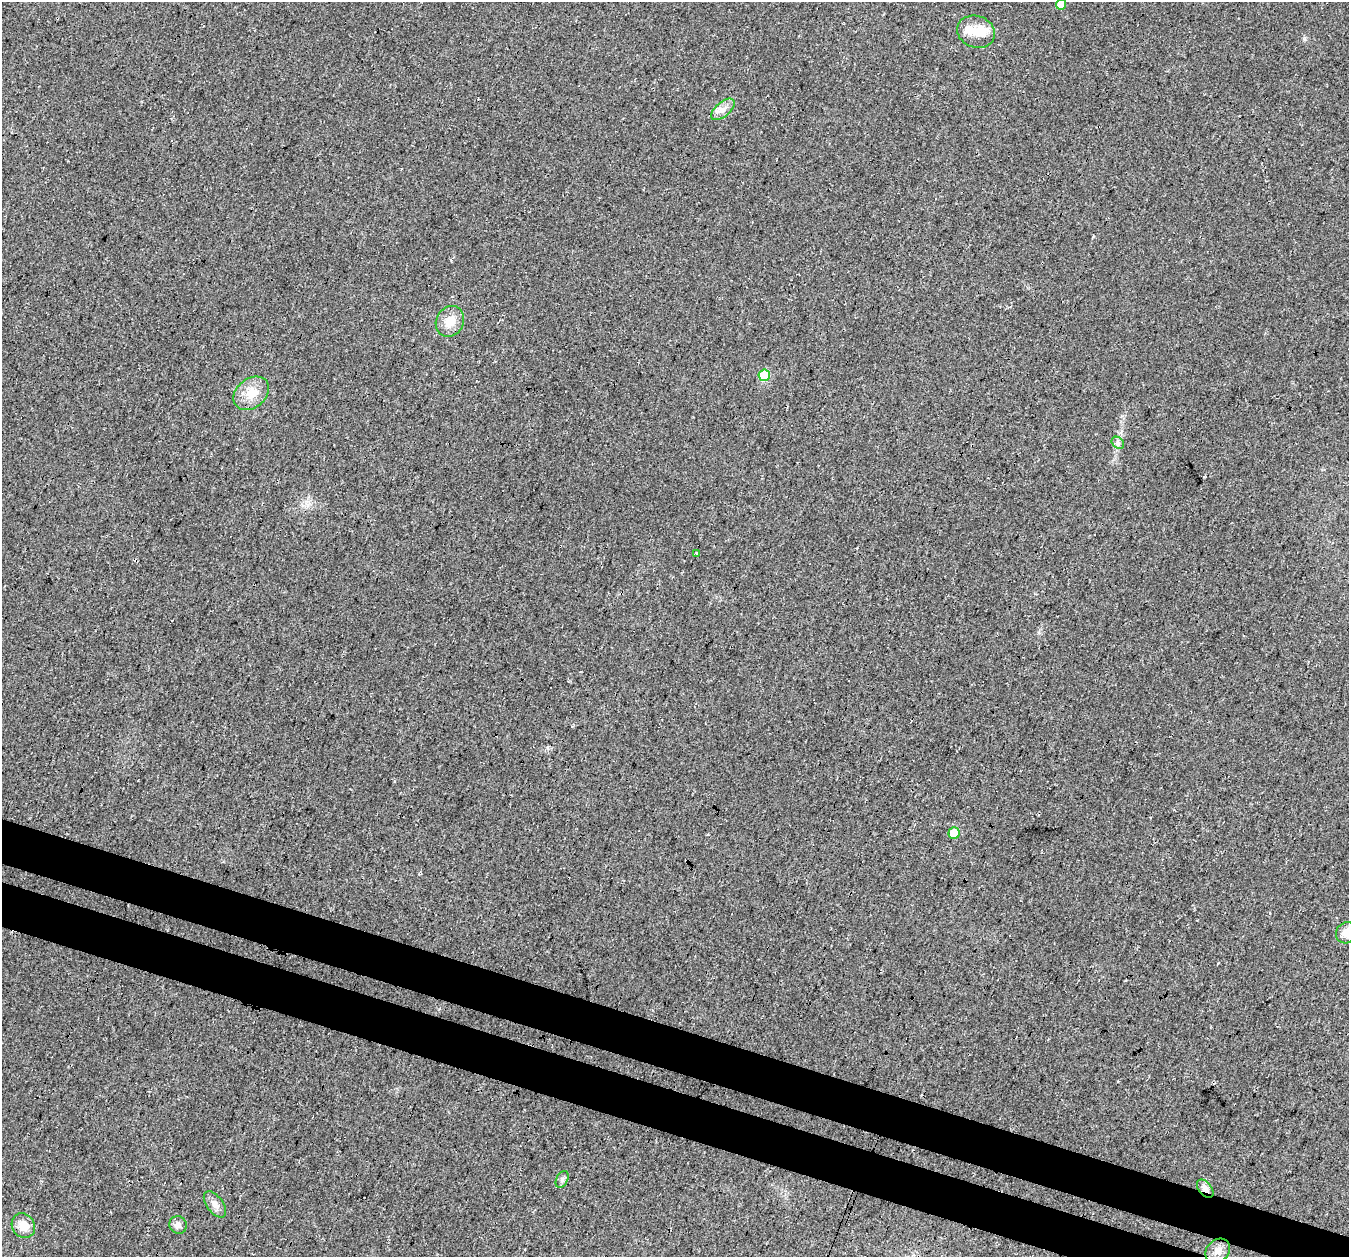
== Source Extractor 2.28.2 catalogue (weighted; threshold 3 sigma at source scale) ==
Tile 6 of 4 x 4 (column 2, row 2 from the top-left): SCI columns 1379-2725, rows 2845-4099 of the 5441 x 5625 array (HDU 1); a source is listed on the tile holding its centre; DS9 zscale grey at full resolution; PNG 1351 x 1259 px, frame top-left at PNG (2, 2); each listed source drawn as its Kron ellipse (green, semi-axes under 4 px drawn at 4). Shown black and unused: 7% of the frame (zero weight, under 3 of 4 exposures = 5% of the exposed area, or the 3 px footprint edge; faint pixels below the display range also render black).
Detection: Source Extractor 2.28.2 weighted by HDU 2 'WHT'; one run over the whole footprint, this tile lists its part. Background 0.0374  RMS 0.0076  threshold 0.0344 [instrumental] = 3 sigma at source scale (4.5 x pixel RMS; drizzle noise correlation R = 1.50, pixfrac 1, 0.0396/0.0396 arcsec/px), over >= 5 px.
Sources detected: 19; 2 inside a brighter object's white glare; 1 cosmic-ray / hot-pixel residue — neither listed nor drawn; the other 16 listed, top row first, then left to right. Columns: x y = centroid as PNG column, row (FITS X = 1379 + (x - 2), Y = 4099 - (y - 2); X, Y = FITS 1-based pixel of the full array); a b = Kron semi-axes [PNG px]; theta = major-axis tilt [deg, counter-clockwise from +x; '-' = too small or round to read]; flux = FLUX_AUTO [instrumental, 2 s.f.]
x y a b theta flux
1061 4 5 5 - 8
976 32 19 16 -21 11
723 109 14 7 40 5.2
450 321 16 13 59 11
764 375 6 5 - 30
251 393 19 14 40 14
1118 443 7 5 -43 1.9
696 554 3 3 - 1.5
954 833 6 5 - 19
1346 933 11 10 - 7.2
562 1179 9 5 64 2.1
1205 1189 10 6 -51 4.5
215 1204 15 8 -53 4.6
178 1225 9 8 - 3.3
23 1226 13 11 -53 10
1218 1251 13 11 43 5.9
Overlapping masked pixels (flux is a lower limit): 1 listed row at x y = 1205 1189
Isophote crosses this tile's border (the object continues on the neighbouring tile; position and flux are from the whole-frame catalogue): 2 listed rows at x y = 1061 4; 1346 933
Unlisted compact peaks at least as high as the median listed source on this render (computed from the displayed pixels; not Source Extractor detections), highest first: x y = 1304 39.